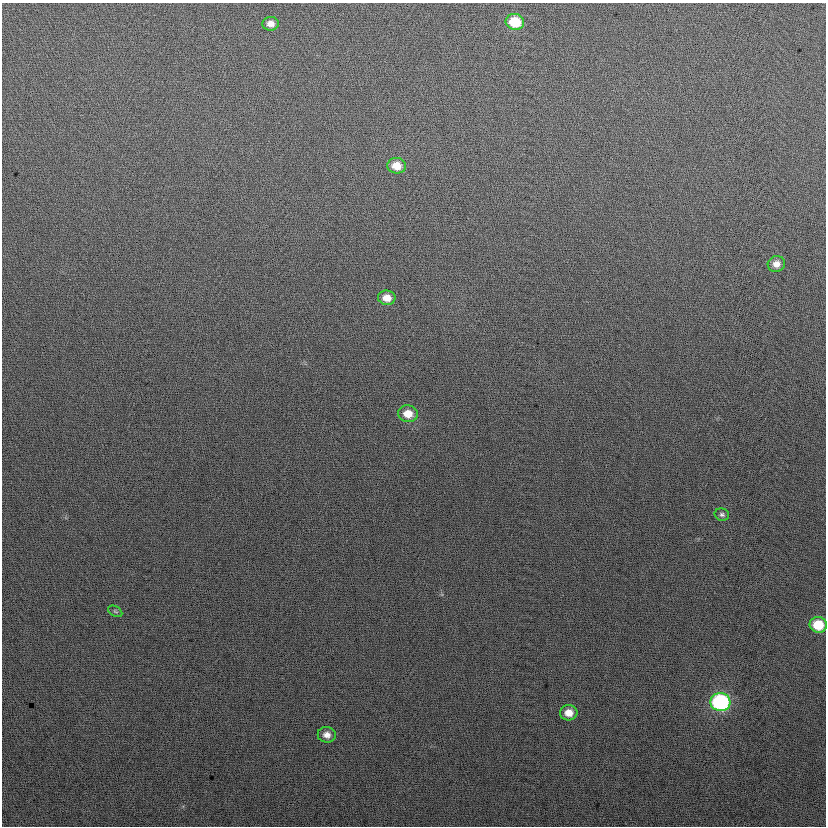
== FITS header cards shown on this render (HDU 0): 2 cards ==
NAXIS1  =                  824
NAXIS2  =                  824

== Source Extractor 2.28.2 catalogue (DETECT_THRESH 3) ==
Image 824 x 824 px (HDU 0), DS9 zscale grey, 1 PNG px = 1 image px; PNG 828 x 828 px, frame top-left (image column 1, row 824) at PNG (2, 3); each listed source drawn as its Kron ellipse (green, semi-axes under 4 px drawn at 4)
Background 24.6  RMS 14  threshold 42.6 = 3 sigma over >= 5 px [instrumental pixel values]
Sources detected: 12; all 12 listed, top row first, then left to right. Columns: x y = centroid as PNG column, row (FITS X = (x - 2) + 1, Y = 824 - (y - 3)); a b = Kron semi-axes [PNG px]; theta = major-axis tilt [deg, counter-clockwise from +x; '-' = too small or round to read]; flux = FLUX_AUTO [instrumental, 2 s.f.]
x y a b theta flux
515 22 9 8 - 33000
271 24 8 7 - 6600
397 166 9 8 - 15000
776 264 9 8 - 7500
387 298 9 7 -7 10000
408 414 10 8 -11 13000
722 515 7 6 - 2400
115 611 8 5 -30 1600
818 625 8 7 - 28000
720 702 10 9 - 150000
569 713 9 7 2 10000
327 735 9 8 - 6800